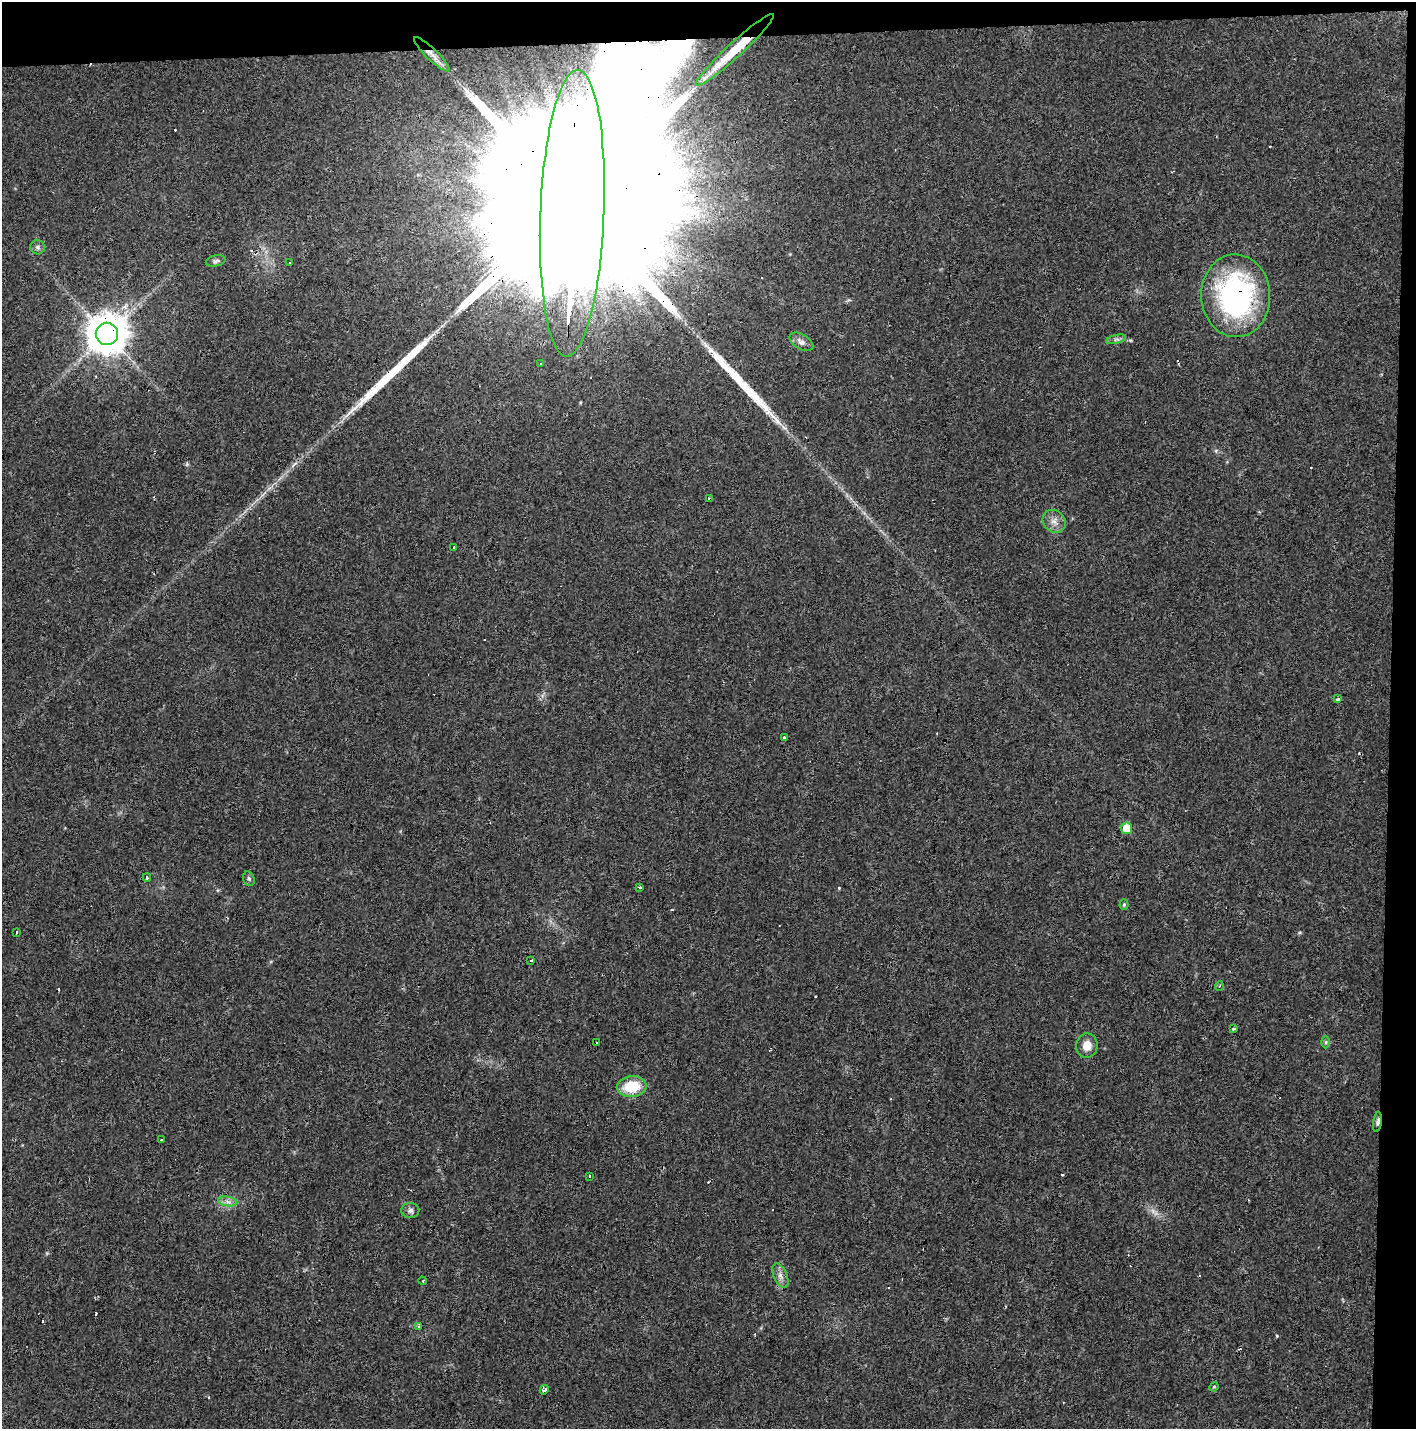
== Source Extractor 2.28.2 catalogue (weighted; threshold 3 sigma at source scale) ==
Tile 3 of 3 x 3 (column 3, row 1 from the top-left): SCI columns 2828-4241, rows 2966-4392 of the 4247 x 4503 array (HDU 1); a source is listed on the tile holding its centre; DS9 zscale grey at full resolution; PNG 1418 x 1431 px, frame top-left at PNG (2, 2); each listed source drawn as its Kron ellipse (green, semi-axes under 4 px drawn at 4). Shown black and unused: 5% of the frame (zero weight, under 3 of 4 exposures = <1% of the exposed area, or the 3 px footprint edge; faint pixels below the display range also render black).
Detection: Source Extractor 2.28.2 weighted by HDU 2 'WHT'; one run over the whole footprint, this tile lists its part. Background 0.0206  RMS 0.0029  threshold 0.0133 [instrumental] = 3 sigma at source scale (4.5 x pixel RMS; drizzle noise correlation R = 1.50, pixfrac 1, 0.0396/0.0396 arcsec/px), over >= 5 px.
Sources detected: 64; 1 too faint to see at this stretch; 1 inside a brighter object's white glare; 21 cosmic-ray / hot-pixel residue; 2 long thin detections or spike segments (spike, bleed or trail) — neither listed nor drawn; the other 39 listed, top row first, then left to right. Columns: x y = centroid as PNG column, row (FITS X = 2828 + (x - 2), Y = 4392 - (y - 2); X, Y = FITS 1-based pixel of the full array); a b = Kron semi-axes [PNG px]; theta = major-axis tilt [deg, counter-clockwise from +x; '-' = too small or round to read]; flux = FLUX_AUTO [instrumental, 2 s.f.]
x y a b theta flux
735 50 52 7 43 12
432 54 24 5 -44 2.5
572 213 143 32 88 94000
38 247 7 7 - 0.84
216 261 10 5 12 0.76
290 263 3 3 - 0.4
1236 296 41 34 -88 62
107 334 11 11 - 890
1116 339 10 4 13 0.74
801 342 13 7 -31 1.5
540 364 3 3 - 1.6
710 499 4 3 - 2
1054 521 12 10 -44 2.2
454 547 3 2 - 0.46
1338 699 4 3 - 3.1
784 737 3 3 - 1.1
1127 828 6 5 - 6.6
147 877 4 3 - 55
249 879 7 5 -72 0.61
640 887 4 3 - 0.66
1124 904 5 4 - 0.36
16 933 2 2 - 0.32
531 960 3 3 - 1.3
1219 986 5 3 - 0.28
1233 1029 4 3 - 1.5
1326 1042 6 4 90 0.41
597 1043 3 3 - 0.38
1087 1046 12 10 83 3
632 1087 15 10 6 9.7
1377 1122 10 3 82 0.9
161 1140 3 3 - 1.4
589 1176 3 2 - 0.88
228 1201 10 4 -9 1.3
410 1210 9 7 3 1.1
780 1276 13 6 -66 1.5
423 1281 4 3 - 0.24
418 1326 3 3 - 0.35
1214 1387 5 4 - 0.33
544 1390 5 3 - 1.7
Overlapping masked pixels (flux is a lower limit): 7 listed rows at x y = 735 50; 432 54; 572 213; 1236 296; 107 334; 710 499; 1377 1122